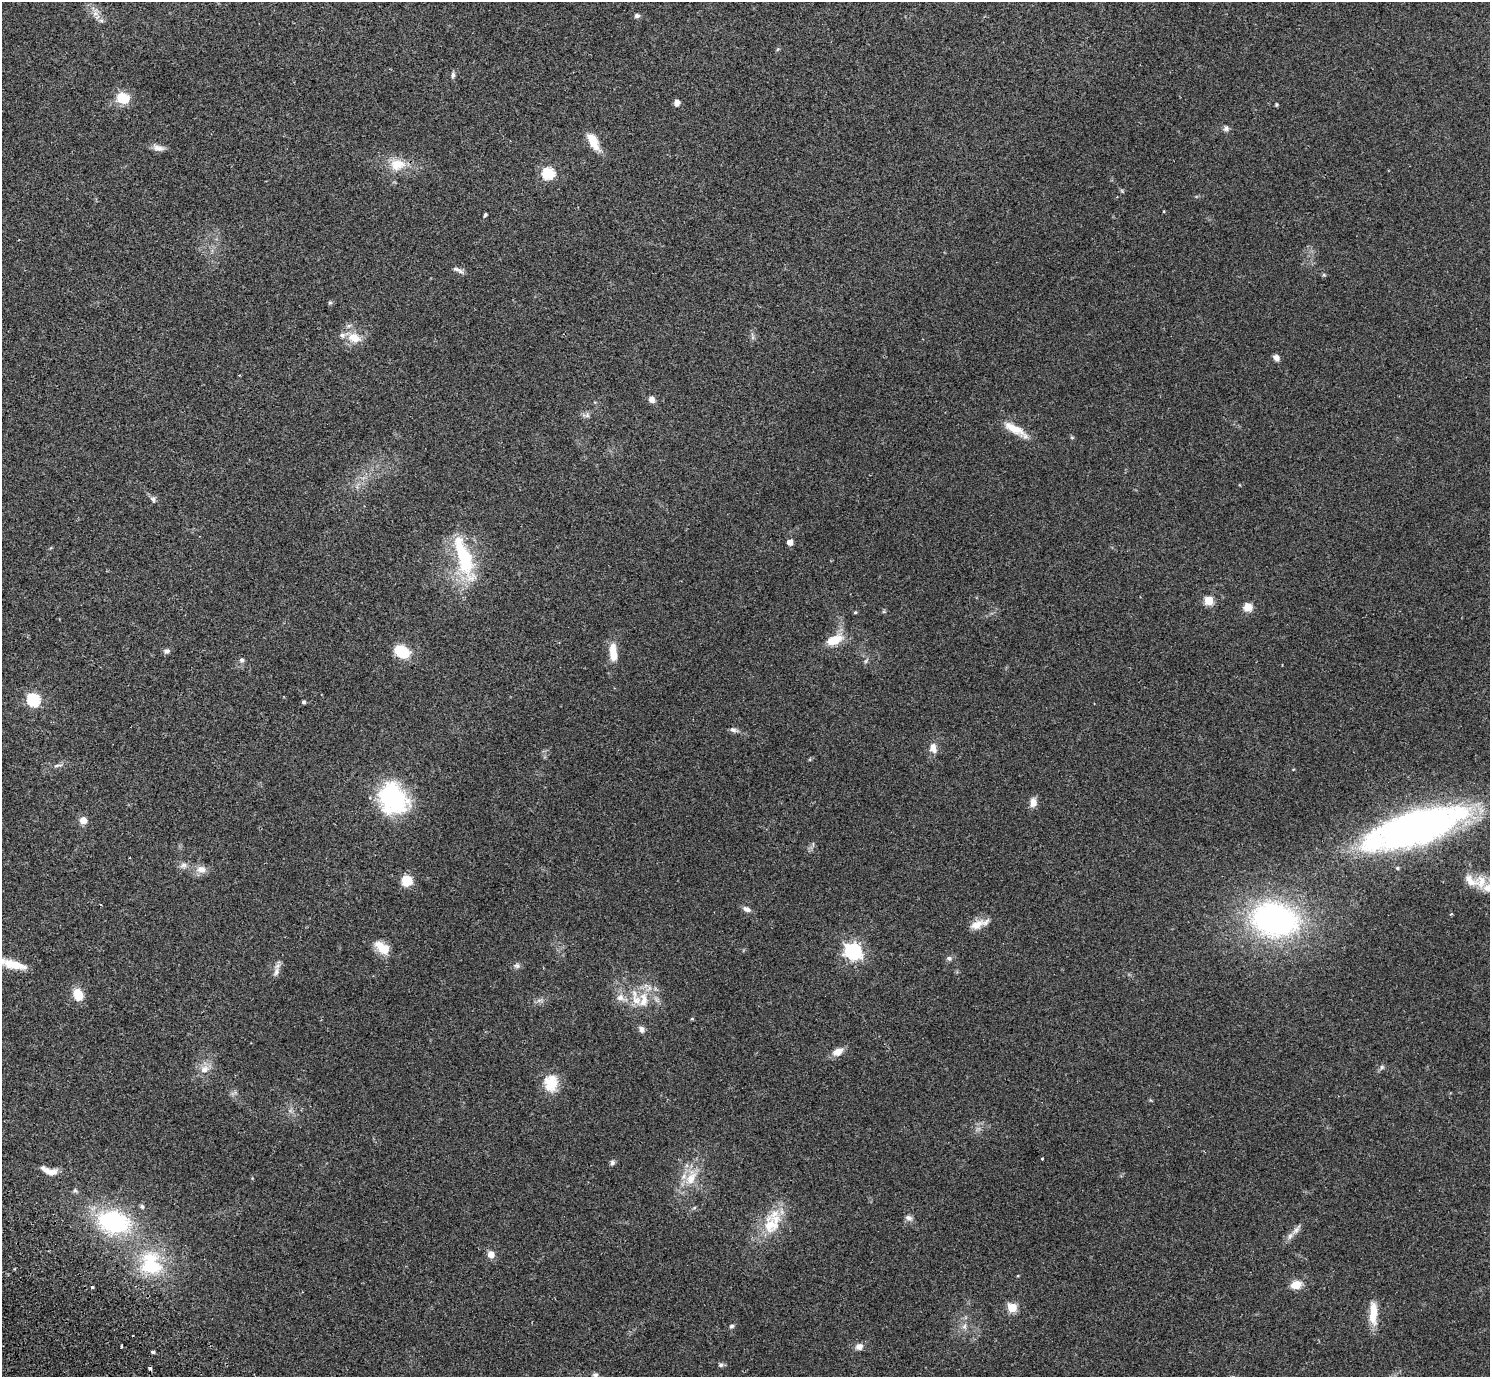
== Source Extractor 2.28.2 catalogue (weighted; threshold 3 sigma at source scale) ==
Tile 7 of 4 x 4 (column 3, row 2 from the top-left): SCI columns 3016-4503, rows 2957-4331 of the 6035 x 6052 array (HDU 1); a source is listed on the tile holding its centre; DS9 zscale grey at full resolution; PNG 1492 x 1379 px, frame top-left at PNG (2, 2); no overlay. Shown black and unused: <1% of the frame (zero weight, under 2 of 3 exposures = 3% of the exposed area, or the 3 px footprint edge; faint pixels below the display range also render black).
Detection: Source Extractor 2.28.2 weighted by HDU 2 'WHT'; one run over the whole footprint, this tile lists its part. Background 0.0836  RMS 0.0076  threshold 0.034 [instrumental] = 3 sigma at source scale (4.5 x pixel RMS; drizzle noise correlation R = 1.50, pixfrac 1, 0.05/0.05 arcsec/px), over >= 5 px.
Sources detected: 99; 1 cosmic-ray / hot-pixel residue — not listed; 9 inside a brighter listed object's ellipse — not listed separately; the other 89 listed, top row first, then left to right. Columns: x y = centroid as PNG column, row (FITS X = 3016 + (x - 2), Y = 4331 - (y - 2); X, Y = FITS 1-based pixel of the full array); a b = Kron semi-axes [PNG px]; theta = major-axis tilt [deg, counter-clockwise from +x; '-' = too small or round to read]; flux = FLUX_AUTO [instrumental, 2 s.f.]
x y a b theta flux
637 16 7 5 13 1.8
101 20 7 4 -19 1.6
453 75 8 5 83 1.7
123 98 15 12 -18 15
677 102 7 6 - 3.4
1276 104 5 4 - 0.78
1226 128 7 7 - 2.2
593 141 21 9 -63 13
158 148 15 8 -11 4.3
397 165 22 16 3 15
548 173 6 6 - 72
1122 191 6 4 -72 0.88
485 215 5 3 - 1.1
458 270 17 5 -26 2.8
1324 275 5 4 - 0.93
330 303 6 4 1 1
354 338 18 12 -21 11
1276 358 6 5 - 4.3
652 399 7 7 - 3.9
587 415 7 6 - 1.9
1012 428 23 12 -31 11
1072 438 6 4 0 0.81
153 499 9 6 -31 2.2
790 542 5 4 - 6.8
464 558 55 20 -73 51
1209 601 5 5 - 31
1248 607 11 10 - 6.1
855 612 5 4 - 0.8
834 640 21 11 24 14
167 651 8 6 8 2.4
402 651 17 12 -32 20
613 652 20 8 -86 12
241 660 6 6 - 2.1
866 661 7 4 53 1.2
33 700 6 6 - 91
303 702 4 4 - 1.5
733 730 10 6 -15 2.4
933 748 14 9 -79 5.6
58 765 15 3 9 1.8
393 798 32 25 -59 87
1033 802 12 8 84 5.1
83 820 9 9 - 4.7
1415 828 84 26 17 390
183 865 10 8 23 3.2
1397 868 5 4 - 1.2
201 869 13 10 -12 5.8
407 881 11 11 - 13
1481 881 19 17 77 14
746 909 11 6 -25 3
1275 919 37 25 -12 220
977 925 21 11 30 8.6
384 949 16 12 28 9.6
853 951 7 6 - 230
949 958 7 6 - 1.9
14 965 29 10 -12 15
517 966 8 7 - 2.1
276 972 13 7 70 3.8
78 994 12 9 -72 13
620 998 12 10 0 5.4
643 1000 23 12 84 14
692 1019 6 4 0 0.65
642 1029 9 7 -70 2.9
838 1052 12 8 25 7.3
1382 1067 7 6 - 1.6
204 1069 11 9 26 6.2
551 1083 20 16 86 17
1042 1158 3 3 - 2
612 1163 7 6 - 1.8
50 1171 21 8 -9 7.7
691 1178 22 13 61 15
75 1190 6 6 - 1.3
142 1207 7 5 -63 1.4
694 1208 5 4 - 1
909 1218 9 7 -20 2.9
113 1222 32 21 -11 86
771 1224 33 21 60 28
1296 1230 16 6 54 3.7
491 1254 8 7 - 5.8
151 1264 35 30 -70 48
1296 1285 8 6 14 14
92 1287 3 3 - 3.5
1012 1308 5 5 - 33
1373 1313 29 9 89 14
732 1326 6 5 - 1.5
964 1326 8 7 - 2.7
859 1347 8 7 - 4.2
153 1352 4 3 - 5.9
721 1365 7 5 2 1.5
595 1375 8 6 -2 1.8